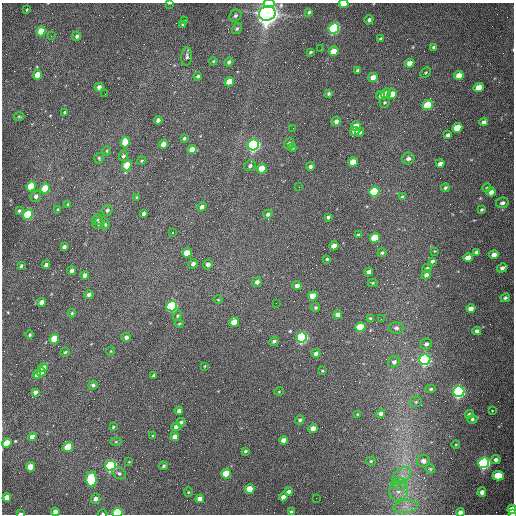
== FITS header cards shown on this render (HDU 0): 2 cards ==
NAXIS1  =                  512 /fastest changing axis
NAXIS2  =                  512 /next to fastest changing axis

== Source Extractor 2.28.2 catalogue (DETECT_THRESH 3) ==
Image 512 x 512 px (HDU 0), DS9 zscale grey, 1 PNG px = 1 image px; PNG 516 x 516 px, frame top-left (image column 1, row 512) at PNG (2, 3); each listed source drawn as its Kron ellipse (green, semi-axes under 4 px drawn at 4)
Background 1560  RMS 24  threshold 71.1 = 3 sigma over >= 5 px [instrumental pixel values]
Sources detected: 215; all 215 listed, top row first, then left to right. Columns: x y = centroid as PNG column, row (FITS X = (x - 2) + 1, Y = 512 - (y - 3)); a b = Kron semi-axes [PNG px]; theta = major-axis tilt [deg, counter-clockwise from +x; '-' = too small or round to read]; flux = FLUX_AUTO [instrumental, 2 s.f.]
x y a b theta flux
169 3 3 2 - 1.6e+03
269 4 6 3 6 3.9e+04
344 4 5 3 - 4.5e+04
27 10 3 2 - 1.5e+03
309 12 4 3 - 2.4e+03
267 13 8 7 - 2.1e+06
235 16 6 5 - 3.5e+03
369 20 5 4 - 3.9e+03
184 21 3 2 - 3.5e+03
183 25 3 3 - 1.8e+03
334 28 5 5 - 3.5e+05
237 29 6 4 57 2.7e+03
41 31 5 4 - 4.4e+04
51 36 3 3 - 1.5e+03
77 36 4 4 - 3.6e+03
381 39 4 3 - 2.9e+03
434 47 4 3 - 3.4e+03
321 49 2 2 - 7.8e+02
334 51 5 4 - 2.3e+04
310 52 4 2 - 1.9e+03
187 56 9 5 84 4.4e+03
213 61 4 3 - 1.5e+03
229 62 5 4 - 4.6e+03
410 63 5 4 - 1.3e+04
358 70 3 3 - 2.8e+03
426 72 6 4 44 2.0e+03
37 75 5 4 - 2.4e+04
459 75 5 4 - 1.8e+04
198 76 4 3 - 3.0e+03
373 77 5 4 - 1.3e+04
229 82 5 4 - 3.4e+04
99 87 4 4 - 7.6e+03
479 87 5 4 - 2.6e+04
329 93 4 4 - 2.5e+03
386 93 5 4 - 7.6e+03
105 94 2 2 - 6.7e+02
392 94 5 4 - 2.2e+04
381 95 4 4 - 4.3e+03
385 102 5 5 - 2.2e+03
428 105 5 4 - 6.7e+04
65 112 4 3 - 3.0e+03
19 116 5 3 - 1.5e+03
158 120 4 4 - 5.8e+03
336 121 5 4 - 6.2e+03
484 122 4 4 - 5.4e+03
356 126 5 4 - 2.6e+04
293 128 2 2 - 7.1e+02
457 128 5 4 - 4.9e+04
355 131 5 4 - 1.3e+04
360 132 4 4 - 4.3e+03
448 135 4 3 - 5.0e+03
184 138 4 4 - 2.8e+03
125 142 5 4 - 4.4e+04
163 144 5 4 - 1.5e+04
289 144 5 5 - 4.3e+03
253 145 6 5 - 6.9e+05
292 148 4 3 - 1.7e+03
192 149 5 4 - 1.3e+04
107 151 5 3 - 1.5e+03
123 156 5 4 - 3.5e+03
99 158 5 4 - 2.0e+03
408 159 6 5 - 5.8e+03
142 161 4 4 - 1.9e+03
353 162 5 4 - 2.9e+04
440 163 4 3 - 5.6e+03
127 165 6 4 70 4.2e+04
250 166 6 5 - 3.7e+03
310 166 4 4 - 4.2e+03
262 169 5 4 - 3.7e+04
31 186 5 4 - 7.0e+04
299 187 2 2 - 8.8e+02
445 188 4 3 - 2.9e+03
487 188 4 3 - 1.9e+03
45 189 5 4 - 8.2e+04
374 192 5 5 - 1.7e+05
491 192 5 4 - 9.0e+03
36 196 5 5 - 6.2e+03
402 197 4 4 - 1.7e+03
137 198 4 4 - 2.7e+03
502 203 6 5 - 5.6e+03
68 204 4 3 - 1.5e+03
202 207 5 4 - 6.2e+03
58 209 4 3 - 1.7e+03
107 210 5 5 - 4.2e+03
482 210 4 3 - 2.4e+03
19 211 4 3 - 2.5e+03
144 214 4 3 - 5.4e+03
268 214 4 4 - 3.8e+03
28 215 5 4 - 1.4e+05
328 217 4 3 - 3.1e+03
97 219 5 5 - 2.6e+03
98 223 6 5 - 3.2e+03
105 224 5 4 - 2.1e+03
173 232 3 3 - 3.7e+03
359 234 4 3 - 2.6e+03
375 238 5 4 - 6.6e+04
334 246 4 4 - 1.6e+04
64 247 4 3 - 4.4e+03
434 251 4 4 - 1.1e+03
476 252 4 3 - 3.2e+03
187 253 5 4 - 3.4e+04
382 253 4 3 - 2.6e+03
494 255 4 4 - 1.1e+04
468 258 5 4 - 1.9e+04
327 259 3 3 - 2.1e+03
432 261 3 3 - 3.3e+03
193 264 5 4 - 5.2e+03
208 264 5 4 - 6.8e+03
46 265 4 3 - 5.5e+03
21 266 3 3 - 2.7e+03
427 268 5 4 - 3.2e+03
502 268 5 4 - 6.0e+03
72 271 4 4 - 7.1e+03
369 272 4 4 - 6.5e+03
85 275 4 4 - 6.2e+03
426 275 5 4 - 6.8e+03
257 282 5 4 - 5.4e+03
373 283 5 4 - 2.0e+03
297 286 4 4 - 7.8e+03
89 295 5 4 - 5.3e+03
313 296 5 4 - 3.1e+04
505 298 5 4 - 3.3e+03
218 300 5 3 - 1.4e+03
42 302 4 4 - 1.4e+04
276 303 2 2 - 9.9e+02
172 306 5 5 - 3.5e+05
316 308 4 4 - 2.5e+03
471 309 5 4 - 1.2e+04
72 313 4 4 - 1.9e+03
338 314 4 4 - 1.0e+04
178 316 5 4 - 2.0e+03
370 318 4 4 - 1.9e+03
381 319 2 2 - 9.2e+02
234 322 5 4 - 2.3e+04
179 324 4 4 - 1.5e+03
360 327 5 4 - 1.0e+05
396 328 7 5 -4 4.5e+03
477 331 4 4 - 5.3e+03
30 335 4 4 - 2.3e+03
126 337 4 4 - 6.1e+03
302 337 5 5 - 4.3e+05
54 339 5 4 - 5.0e+04
274 341 5 3 - 3.7e+03
426 344 5 5 - 4.9e+03
111 351 4 3 - 1.3e+03
65 352 5 4 - 2.3e+03
316 353 4 4 - 6.0e+03
425 360 5 5 - 5.7e+05
394 362 6 5 - 5.6e+03
205 366 3 2 - 1.1e+03
43 368 4 4 - 1.6e+04
322 371 3 3 - 1.4e+03
41 372 5 4 - 1.5e+04
37 375 4 4 - 9.1e+03
154 375 4 3 - 3.0e+03
93 385 4 4 - 3.4e+03
431 389 5 4 - 2.7e+03
279 391 5 3 - 1.3e+03
35 392 4 4 - 5.7e+03
459 392 6 5 - 6.2e+05
416 402 5 5 - 2.3e+03
179 411 4 4 - 7.3e+03
492 411 3 2 - 1.0e+03
381 413 4 4 - 6.3e+03
357 414 4 2 - 1.2e+03
469 414 4 3 - 2.8e+03
472 419 5 4 - 3.2e+03
300 420 5 4 - 3.2e+03
181 422 4 4 - 2.7e+03
113 427 3 3 - 1.8e+03
176 427 4 4 - 4.8e+03
313 428 5 4 - 1.3e+04
153 436 3 3 - 1.6e+03
32 437 4 4 - 1.0e+04
175 437 4 4 - 1.4e+04
284 440 4 4 - 1.3e+04
116 442 5 3 - 1.7e+03
7 443 5 4 - 3.0e+04
456 444 4 3 - 1.2e+03
68 447 5 4 - 4.1e+04
245 451 4 3 - 2.4e+03
496 460 5 4 - 5.8e+03
371 461 4 4 - 1.9e+03
423 461 6 6 - 7.8e+03
129 462 4 2 - 1.2e+03
484 463 5 5 - 4.9e+05
110 466 5 5 - 4.5e+05
163 466 4 3 - 2.5e+03
30 467 5 4 - 2.7e+04
430 469 5 4 - 1.9e+03
119 473 7 5 -29 3.7e+03
226 473 5 4 - 4.2e+04
401 476 11 7 40 1.1e+04
498 476 5 5 - 4.4e+04
91 479 8 5 -88 1.7e+05
400 484 6 6 - 6.6e+03
250 489 5 4 - 3.2e+04
289 491 4 4 - 6.1e+03
398 491 10 9 - 1.4e+04
188 492 4 4 - 1.7e+03
482 492 5 4 - 5.8e+03
283 497 4 4 - 8.6e+03
7 498 4 4 - 1.9e+04
316 498 2 2 - 3.2e+03
96 499 5 4 - 7.0e+03
200 499 4 4 - 1.0e+04
405 506 12 6 9 1.1e+04
512 509 4 4 - 1.8e+04
55 512 4 4 - 7.2e+03
291 512 4 3 - 2.2e+03
460 512 4 4 - 6.2e+03
117 513 5 4 - 1.9e+05
21 514 4 2 - 4.2e+03
103 514 5 2 - 1.6e+03
513 514 3 2 - 5.4e+03
At the frame edge (FLAGS 8, measured only in part): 10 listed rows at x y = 169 3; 269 4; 344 4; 512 509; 55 512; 460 512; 117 513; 21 514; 103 514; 513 514